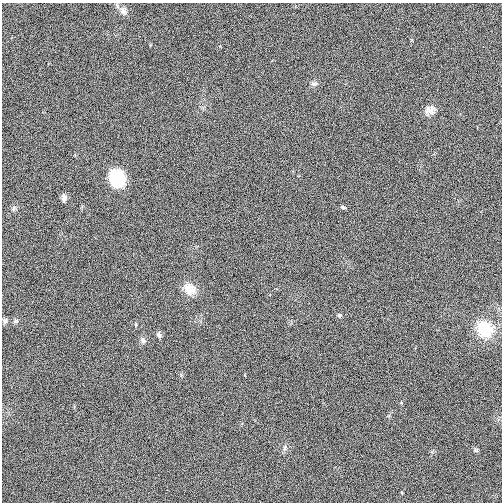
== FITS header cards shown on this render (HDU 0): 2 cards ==
NAXIS1  =                  500
NAXIS2  =                  500

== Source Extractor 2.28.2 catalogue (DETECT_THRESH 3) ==
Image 500 x 500 px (HDU 0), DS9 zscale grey, 1 PNG px = 1 image px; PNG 504 x 504 px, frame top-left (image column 1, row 500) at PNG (2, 3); no overlay
Background 0.00353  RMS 4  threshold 11.9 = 3 sigma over >= 5 px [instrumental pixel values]
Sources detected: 17; all 17 listed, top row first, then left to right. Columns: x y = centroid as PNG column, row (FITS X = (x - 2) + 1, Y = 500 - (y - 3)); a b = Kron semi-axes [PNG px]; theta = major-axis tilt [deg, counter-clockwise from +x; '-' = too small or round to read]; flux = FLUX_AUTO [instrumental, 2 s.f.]
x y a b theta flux
123 11 11 9 -88 1400
314 84 9 6 7 800
430 110 13 11 34 1800
117 178 13 11 -73 19000
64 198 8 6 84 1200
343 207 7 4 -15 470
14 208 6 6 - 540
190 289 17 13 -39 3400
339 315 5 5 - 460
5 321 7 6 - 640
15 321 8 5 26 510
485 329 20 18 -31 9200
159 335 9 6 -74 690
143 341 8 6 -47 770
401 403 5 3 - 220
285 448 7 6 - 680
475 450 6 5 - 420